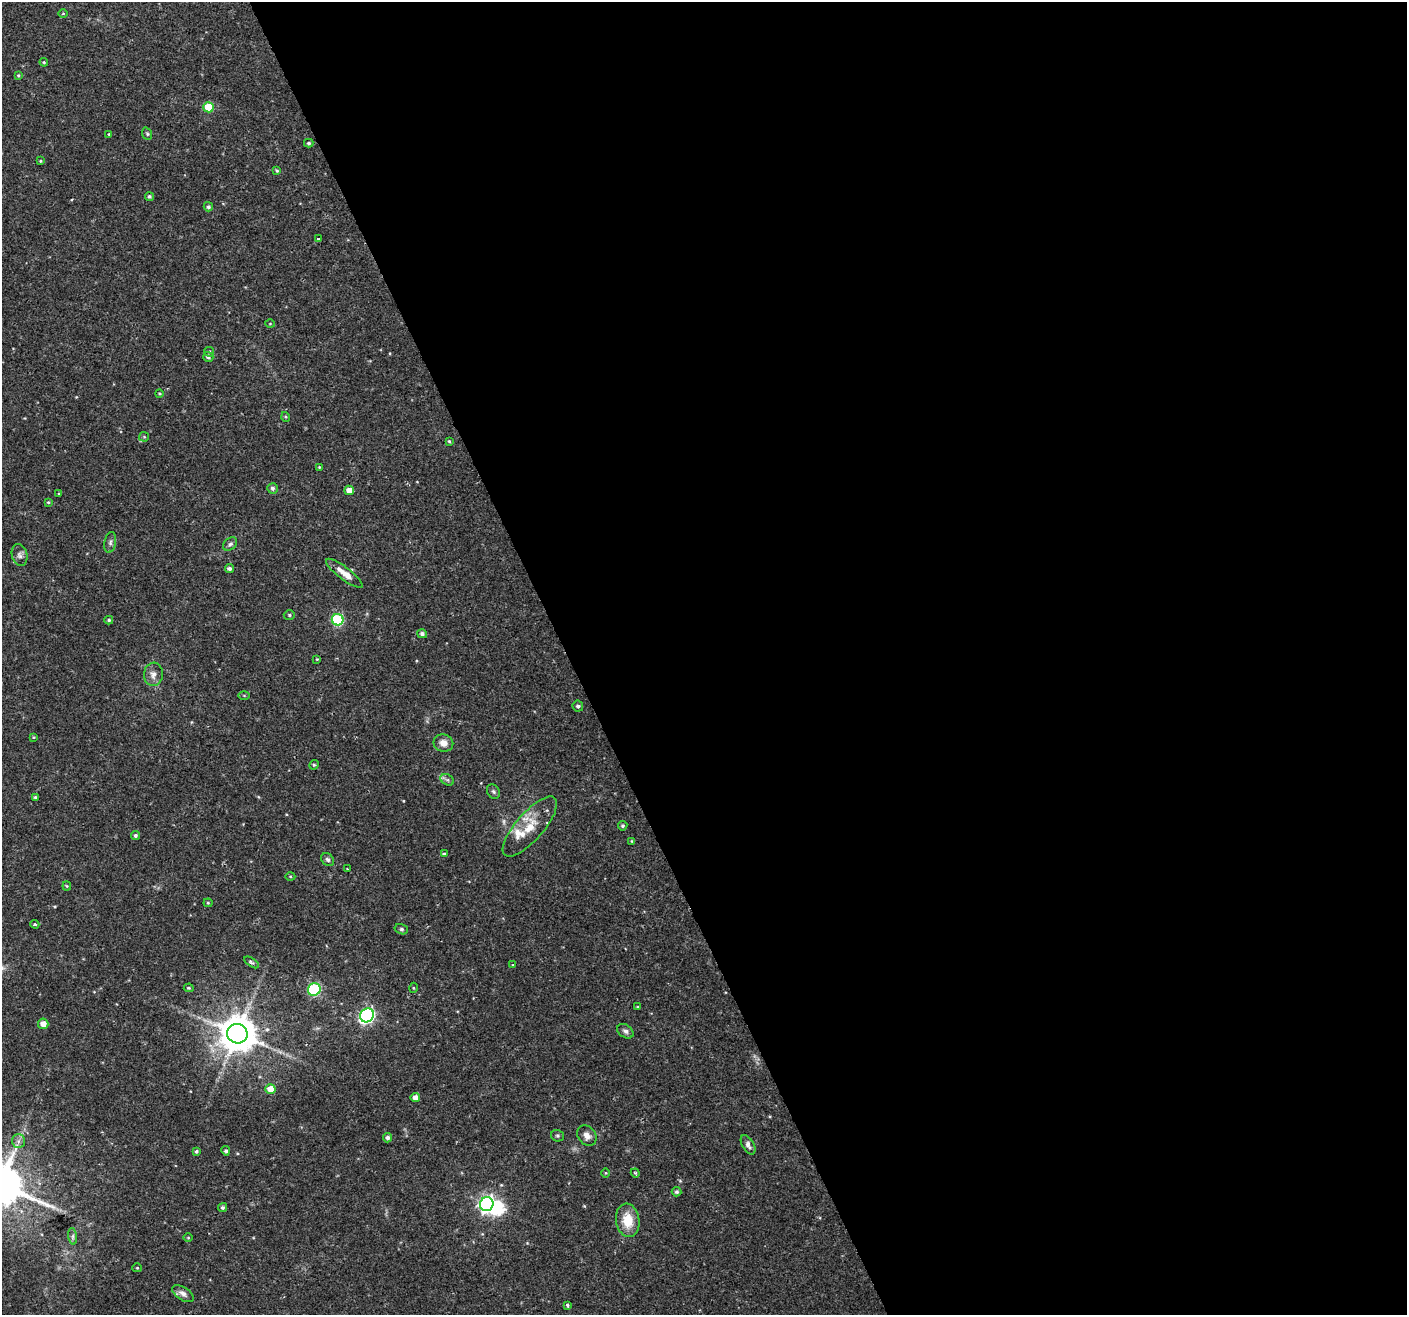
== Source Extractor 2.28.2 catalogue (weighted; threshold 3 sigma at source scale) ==
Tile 8 of 4 x 4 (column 4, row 2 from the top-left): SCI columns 4215-5619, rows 2711-4023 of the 5621 x 5477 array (HDU 1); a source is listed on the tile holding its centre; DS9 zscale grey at full resolution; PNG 1409 x 1317 px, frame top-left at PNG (2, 2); each listed source drawn as its Kron ellipse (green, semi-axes under 4 px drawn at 4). Shown black and unused: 60% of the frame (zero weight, under 2 of 3 exposures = <1% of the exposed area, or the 3 px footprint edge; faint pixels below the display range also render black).
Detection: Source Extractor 2.28.2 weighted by HDU 2 'WHT'; one run over the whole footprint, this tile lists its part. Background 0.0366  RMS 0.0034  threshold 0.0153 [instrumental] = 3 sigma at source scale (4.5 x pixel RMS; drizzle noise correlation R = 1.50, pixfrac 1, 0.0396/0.0396 arcsec/px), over >= 5 px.
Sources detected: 89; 1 too faint to see at this stretch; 1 inside a brighter object's white glare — neither listed nor drawn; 2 inside a brighter listed object's ellipse — not listed separately; the other 85 listed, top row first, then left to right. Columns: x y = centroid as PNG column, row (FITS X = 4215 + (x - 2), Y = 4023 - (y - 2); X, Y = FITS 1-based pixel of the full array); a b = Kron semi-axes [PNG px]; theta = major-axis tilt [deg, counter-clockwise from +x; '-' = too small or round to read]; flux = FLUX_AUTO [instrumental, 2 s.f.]
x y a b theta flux
63 13 4 3 - 0.27
44 62 4 4 - 0.41
18 75 4 3 - 0.4
208 107 5 5 - 11
109 134 4 3 - 0.38
147 134 6 4 -69 0.48
309 143 5 4 - 0.58
40 161 4 3 - 0.35
277 171 4 3 - 0.44
149 196 4 4 - 0.54
208 207 5 4 - 0.78
318 239 3 2 - 0.69
270 324 5 3 - 0.29
209 352 5 4 - 0.45
208 357 5 5 - 0.77
159 393 4 3 - 0.31
286 417 5 3 - 0.33
144 437 5 4 - 0.37
449 441 3 3 - 0.39
319 467 3 3 - 0.26
272 488 5 5 - 0.88
349 490 5 4 - 2.9
59 494 4 3 - 0.27
48 502 4 3 - 0.4
110 542 10 6 79 1
230 544 8 5 42 0.87
20 555 11 7 -76 1.4
229 569 4 4 - 0.88
344 573 22 6 -37 3.7
289 615 5 5 - 0.56
109 620 4 4 - 0.52
338 620 6 5 - 33
422 634 5 4 - 0.88
317 659 3 3 - 0.28
153 674 12 9 83 2.2
244 695 5 3 - 0.33
578 706 5 5 - 0.86
33 737 4 3 - 0.32
443 743 10 8 -19 2.7
314 765 5 4 - 0.48
447 780 7 5 -30 0.77
493 791 7 6 - 0.69
35 797 4 3 - 0.46
530 826 38 13 49 8.6
623 826 5 5 - 0.58
135 835 4 4 - 0.66
631 841 4 2 - 0.24
444 854 4 4 - 0.47
328 860 7 5 -43 0.74
347 869 3 2 - 0.59
290 876 5 3 - 0.34
67 886 4 4 - 0.35
208 903 4 4 - 0.33
35 924 4 4 - 0.41
401 929 7 5 -15 0.58
252 962 8 4 -34 0.61
513 965 4 3 - 0.29
189 988 5 3 - 0.43
413 988 5 3 - 0.32
314 989 6 6 - 33
638 1007 3 3 - 0.32
367 1015 7 6 - 68
43 1024 5 5 - 2.9
625 1031 9 6 -35 1.1
237 1034 10 10 - 920
270 1089 5 5 - 4.6
415 1098 5 4 - 2.1
557 1136 6 5 - 0.59
587 1136 11 8 -52 2.1
388 1138 5 4 - 0.97
18 1141 7 6 - 1.2
748 1145 11 6 -60 1.3
196 1151 4 4 - 0.59
226 1151 5 4 - 0.69
606 1173 5 3 - 0.28
635 1173 4 4 - 0.42
677 1192 5 4 - 0.69
487 1204 7 6 - 110
223 1207 5 4 - 0.58
628 1220 17 11 -82 7.6
73 1236 8 4 -83 0.76
188 1238 5 3 - 0.32
137 1268 5 4 - 0.35
183 1294 12 6 -33 1.7
567 1305 4 3 - 1.4
Overlapping masked pixels (flux is a lower limit): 1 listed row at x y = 530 826